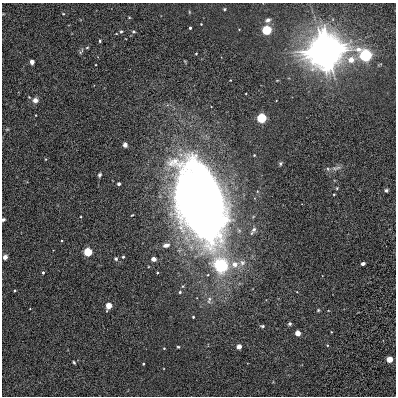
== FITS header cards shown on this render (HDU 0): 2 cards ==
NAXIS1  =                  394
NAXIS2  =                  394

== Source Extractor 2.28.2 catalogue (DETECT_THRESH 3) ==
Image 394 x 394 px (HDU 0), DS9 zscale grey, 1 PNG px = 1 image px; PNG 398 x 398 px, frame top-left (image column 1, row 394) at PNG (2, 3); no overlay
Background 0.00197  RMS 0.012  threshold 0.0349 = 3 sigma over >= 5 px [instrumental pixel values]
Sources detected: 62; all 62 listed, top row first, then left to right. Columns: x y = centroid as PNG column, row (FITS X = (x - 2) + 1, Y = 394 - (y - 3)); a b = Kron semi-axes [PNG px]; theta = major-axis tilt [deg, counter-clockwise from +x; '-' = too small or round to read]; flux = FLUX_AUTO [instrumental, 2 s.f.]
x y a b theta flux
224 9 3 3 - 0.82
63 14 4 3 - 0.52
129 17 4 3 - 0.58
268 20 7 5 28 2.4
201 24 2 2 - 0.43
190 28 3 3 - 1.4
266 30 4 4 - 140
121 31 4 4 - 1
133 31 4 4 - 1.3
100 41 4 3 - 0.9
87 47 5 3 - 0.75
81 51 10 3 61 1.1
325 51 14 13 - 1400
196 54 3 2 - 0.52
365 55 5 4 - 400
351 60 6 5 - 9.3
32 62 4 4 - 3
29 97 5 3 - 0.62
35 100 6 5 - 4.3
261 118 4 4 - 150
7 129 6 4 19 0.77
125 145 5 4 - 3
254 155 3 3 - 0.65
280 164 6 4 89 1.1
338 167 9 4 10 2.3
99 175 5 4 - 1.4
119 184 3 3 - 2.6
337 188 5 4 - 0.76
386 190 4 4 - 1.4
334 194 4 3 - 0.61
201 201 56 31 -72 1300
3 220 4 3 - 1.3
253 230 13 5 59 2.6
166 245 6 4 16 3.1
88 252 4 4 - 78
5 257 5 4 - 2.8
123 257 3 3 - 1
116 259 5 5 - 1.3
153 259 4 3 - 8
242 262 9 8 - 3.8
234 264 9 9 - 6.6
363 264 4 3 - 2.3
222 266 16 13 -36 48
43 272 4 3 - 1.2
157 273 3 2 - 0.69
15 290 3 2 - 0.83
180 292 4 3 - 1.1
209 300 11 7 78 3.5
108 306 6 5 - 8.7
318 310 4 3 - 0.85
193 317 3 3 - 0.87
290 324 3 3 - 1.9
262 326 6 4 -9 1.2
331 332 4 3 - 0.59
298 333 4 4 - 18
327 345 4 3 - 0.69
178 347 3 3 - 0.79
239 347 4 4 - 9.5
164 348 3 3 - 0.66
389 359 4 4 - 23
74 362 4 2 - 0.97
143 364 3 3 - 0.99
At the frame edge (FLAGS 8, measured only in part): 1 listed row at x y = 3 220